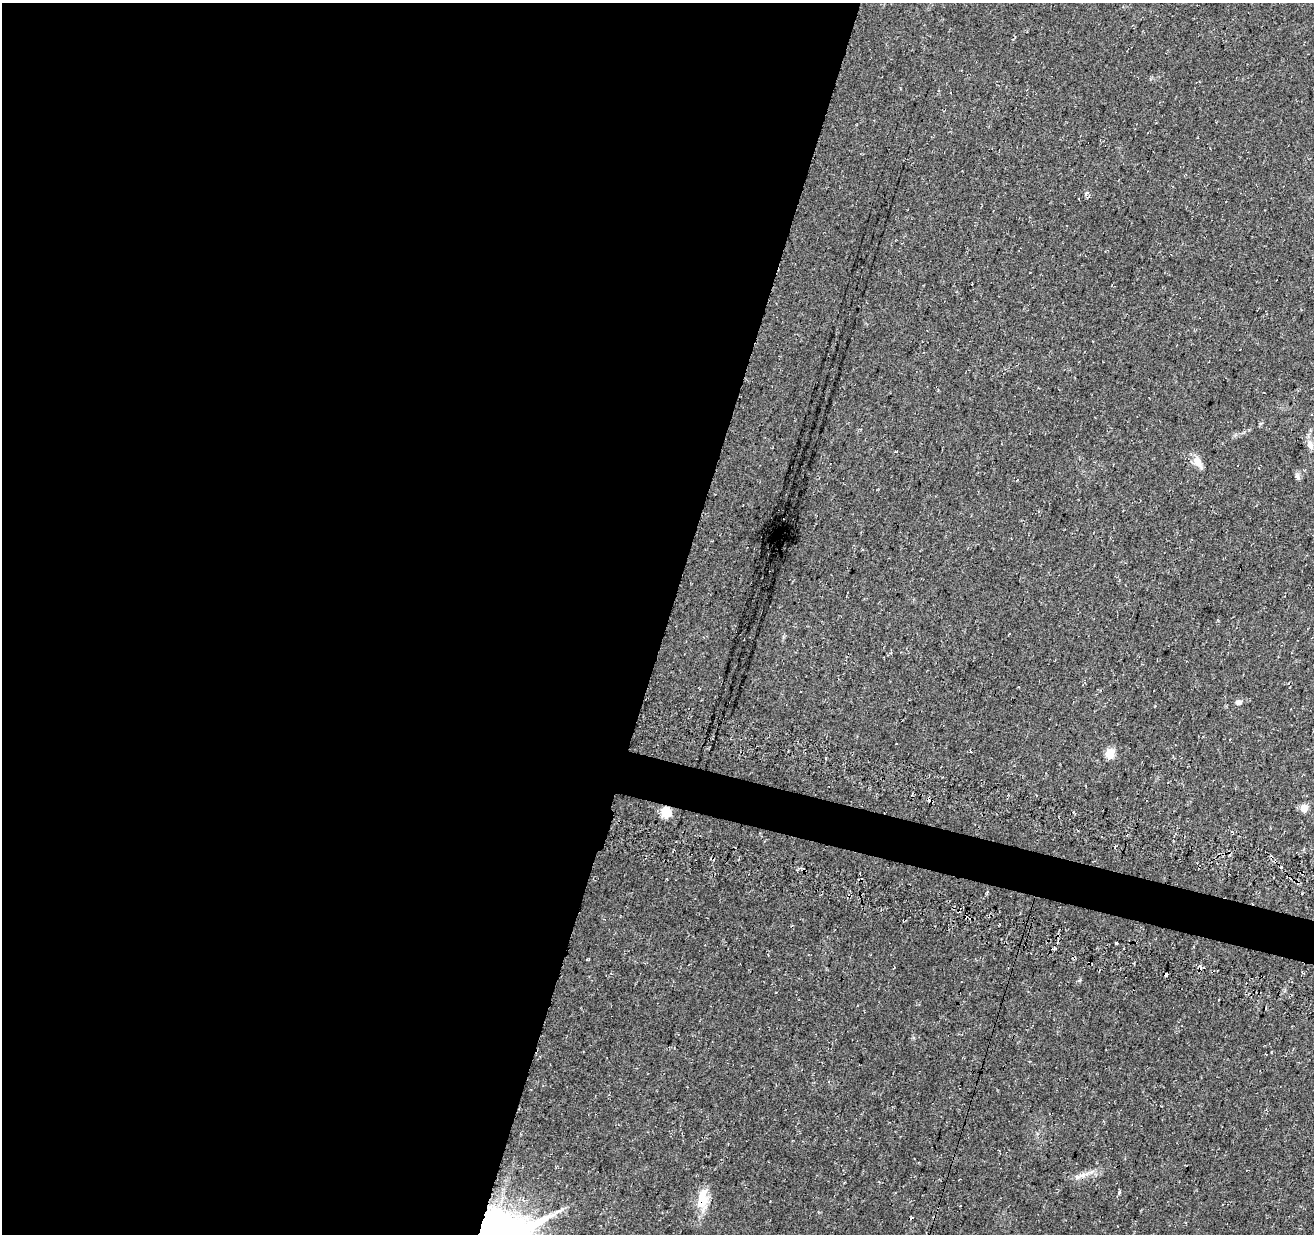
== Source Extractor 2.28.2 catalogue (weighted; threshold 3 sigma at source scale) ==
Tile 5 of 4 x 4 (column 1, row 2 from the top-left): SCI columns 27-1338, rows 2800-4031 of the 5293 x 5537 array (HDU 1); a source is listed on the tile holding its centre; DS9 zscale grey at full resolution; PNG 1316 x 1236 px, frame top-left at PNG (2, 3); no overlay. Shown black and unused: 53% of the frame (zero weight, under 3 of 4 exposures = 4% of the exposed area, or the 3 px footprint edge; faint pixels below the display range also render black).
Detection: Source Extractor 2.28.2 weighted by HDU 2 'WHT'; one run over the whole footprint, this tile lists its part. Background 0.0438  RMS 0.0068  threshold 0.0307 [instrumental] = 3 sigma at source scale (4.5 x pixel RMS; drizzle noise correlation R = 1.50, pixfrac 1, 0.0396/0.0396 arcsec/px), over >= 5 px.
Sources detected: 22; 7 cosmic-ray / hot-pixel residue — not listed; the other 15 listed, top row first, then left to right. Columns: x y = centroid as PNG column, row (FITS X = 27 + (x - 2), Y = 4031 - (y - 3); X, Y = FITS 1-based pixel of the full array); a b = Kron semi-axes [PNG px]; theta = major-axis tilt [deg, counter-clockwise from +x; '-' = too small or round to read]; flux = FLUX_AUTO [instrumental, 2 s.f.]
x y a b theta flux
1086 193 7 4 64 1.2
1310 444 10 8 -63 3.6
1197 462 14 9 -57 6.5
1297 476 10 6 -70 2
1239 702 9 7 8 2.1
1110 753 6 5 - 28
931 801 7 2 -10 0.89
1304 808 6 5 - 12
665 812 10 9 - 12
1116 943 3 3 - 5.1
1166 974 4 3 - 6.8
1083 1175 21 6 20 5.5
1119 1192 8 2 61 0.8
702 1199 24 12 81 15
558 1211 13 3 15 2.3
Overlapping masked pixels (flux is a lower limit): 4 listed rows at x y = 931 801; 665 812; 1166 974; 702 1199